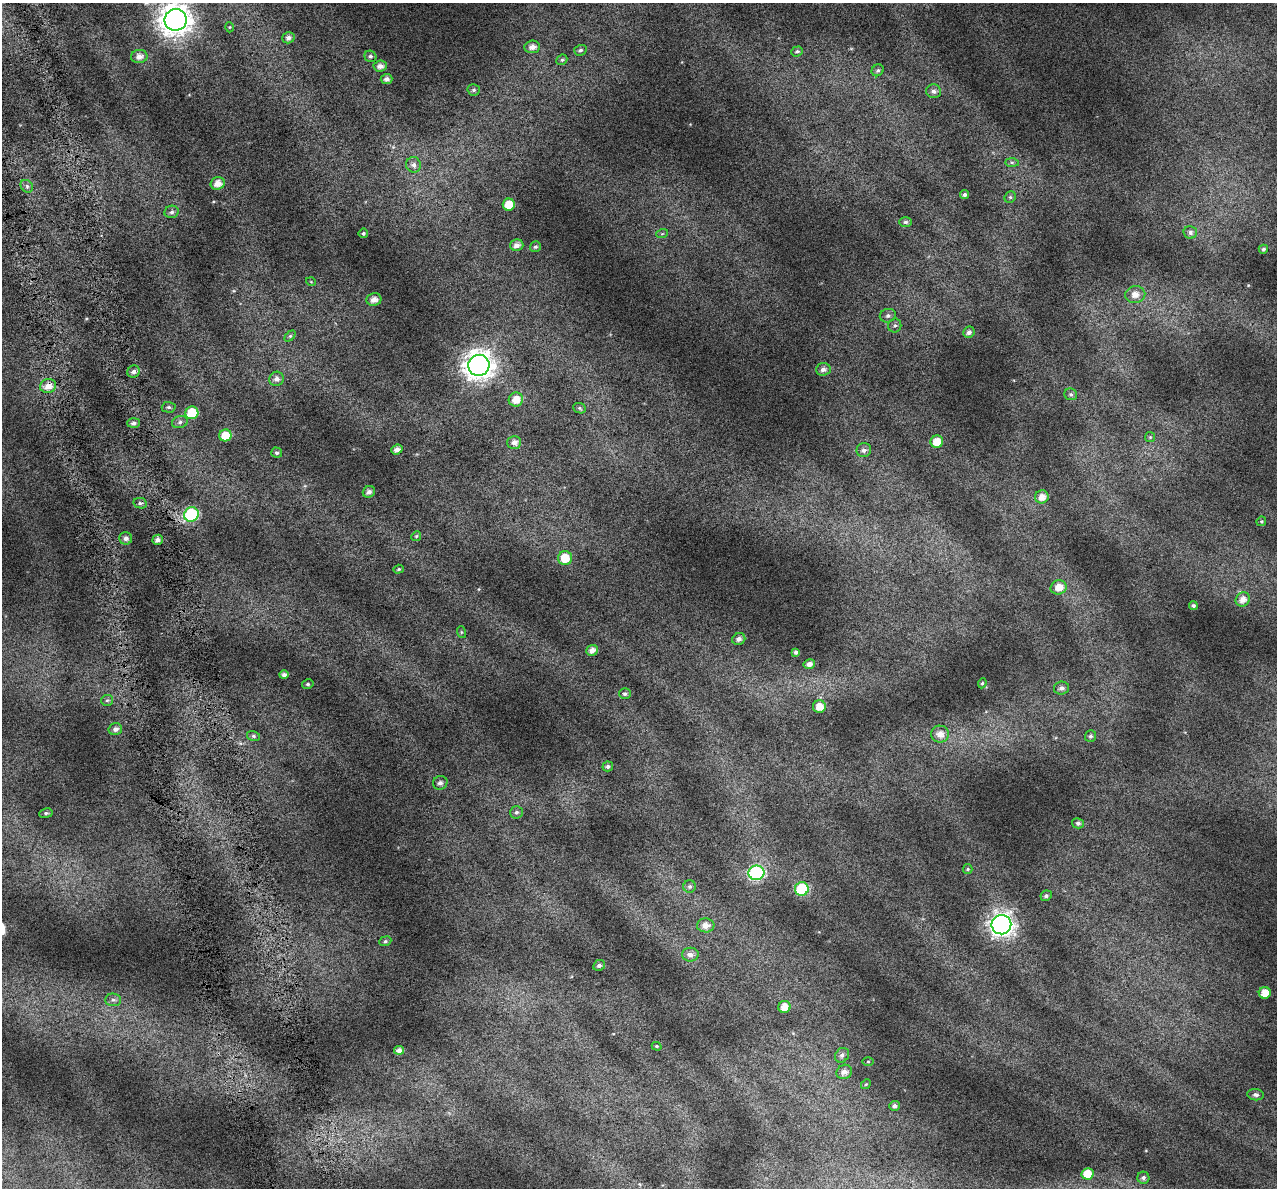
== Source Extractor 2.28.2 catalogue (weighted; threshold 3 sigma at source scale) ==
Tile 11 of 4 x 4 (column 3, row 3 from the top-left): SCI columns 2587-3861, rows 1298-2483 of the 5172 x 4917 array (HDU 1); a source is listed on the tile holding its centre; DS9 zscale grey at full resolution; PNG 1279 x 1190 px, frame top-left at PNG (2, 3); each listed source drawn as its Kron ellipse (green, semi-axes under 4 px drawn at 4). Shown black and unused: <1% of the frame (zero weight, under 4 of 7 exposures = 2% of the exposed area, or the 3 px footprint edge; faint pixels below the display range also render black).
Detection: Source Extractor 2.28.2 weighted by HDU 2 'WHT'; one run over the whole footprint, this tile lists its part. Background 0.0718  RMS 0.046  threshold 0.19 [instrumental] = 3 sigma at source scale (4.09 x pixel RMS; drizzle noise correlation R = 1.36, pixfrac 0.8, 0.0396/0.0396 arcsec/px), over >= 5 px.
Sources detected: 112; all 112 listed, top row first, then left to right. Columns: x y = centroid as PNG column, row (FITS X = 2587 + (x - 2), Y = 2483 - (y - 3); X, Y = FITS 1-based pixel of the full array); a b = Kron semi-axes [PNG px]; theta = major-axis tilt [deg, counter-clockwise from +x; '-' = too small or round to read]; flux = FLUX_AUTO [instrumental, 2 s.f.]
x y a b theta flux
176 20 11 11 - 5600
230 27 5 3 - 3.6
288 38 6 5 - 17
532 47 8 6 7 25
580 50 6 5 - 9.6
797 51 6 5 - 8.1
139 56 8 6 9 27
370 56 6 5 - 9.7
562 60 6 5 - 7
380 66 7 5 4 22
878 70 6 5 - 8.6
387 79 6 5 - 16
474 90 6 5 - 8.3
934 91 7 6 - 15
1012 162 7 4 -1 7.6
414 165 8 7 - 17
218 183 7 6 - 36
27 186 7 5 -46 12
965 195 5 4 - 10
1010 197 6 5 - 7.1
509 205 6 6 - 65
172 212 7 6 - 12
905 222 6 5 - 8.8
1190 232 7 6 - 13
363 233 5 5 - 7.1
662 234 6 3 19 4.8
517 245 7 5 13 23
535 247 6 5 - 7.8
1263 249 5 4 - 8
311 282 5 3 - 3
1135 294 10 8 11 36
374 299 7 6 - 26
888 316 8 6 15 14
895 326 7 6 - 10
969 332 6 5 - 15
290 336 6 4 45 5.9
479 365 11 10 - 5000
823 369 7 6 - 18
134 372 6 6 - 15
277 379 7 7 - 19
48 386 8 7 - 38
1071 394 6 6 - 8.5
516 399 7 7 - 45
169 407 7 5 -1 8.2
580 408 6 5 - 7.4
192 413 6 6 - 160
180 422 8 6 18 12
133 423 6 5 - 11
225 435 6 6 - 68
1150 437 5 5 - 5.6
514 442 7 6 - 21
937 442 6 6 - 59
397 450 6 4 21 21
864 450 7 7 - 16
277 453 5 5 - 9.4
369 492 6 5 - 16
1042 497 7 6 - 33
140 503 7 5 -11 9.2
191 515 7 7 - 460
1261 521 5 4 - 5
416 536 5 4 - 5.5
126 538 6 6 - 14
158 540 5 5 - 18
565 558 7 7 - 84
398 569 5 4 - 5.4
1059 587 8 7 - 44
1243 599 7 7 - 32
1193 606 4 4 - 9.2
461 632 6 4 -72 5.2
739 639 7 6 - 16
592 650 6 5 - 25
796 652 4 4 - 9.9
809 664 6 5 - 18
284 675 5 4 - 12
982 683 5 4 - 5.6
308 684 6 4 12 6.8
1061 688 7 6 - 16
625 694 6 5 - 10
107 700 6 5 - 8.1
819 707 6 6 - 44
115 729 7 6 - 18
940 734 9 8 - 36
253 736 6 5 - 7.4
1091 736 6 5 - 9.3
608 766 5 5 - 9.5
440 783 7 6 - 15
516 812 6 6 - 10
46 813 7 4 8 8.3
1078 823 6 5 - 9.9
968 869 5 4 - 5.4
756 873 8 7 - 590
690 887 6 6 - 8.4
802 889 7 7 - 200
1046 896 6 5 - 9.6
706 925 9 7 -1 28
1001 925 10 9 - 2800
385 941 6 4 23 7.6
690 955 8 7 - 21
599 965 6 5 - 13
1265 993 6 6 - 48
113 1000 8 6 -4 13
784 1007 6 6 - 42
657 1046 5 4 - 5.2
399 1050 5 4 - 19
842 1055 8 6 51 15
868 1061 6 4 0 4.7
844 1072 8 7 - 25
866 1084 5 4 - 4.5
1256 1095 8 5 -7 12
895 1106 5 5 - 13
1087 1174 6 5 - 64
1143 1178 6 6 - 14
Overlapping masked pixels (flux is a lower limit): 1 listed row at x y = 48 386
Isophote crosses this tile's border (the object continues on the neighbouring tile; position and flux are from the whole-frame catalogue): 1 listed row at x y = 176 20